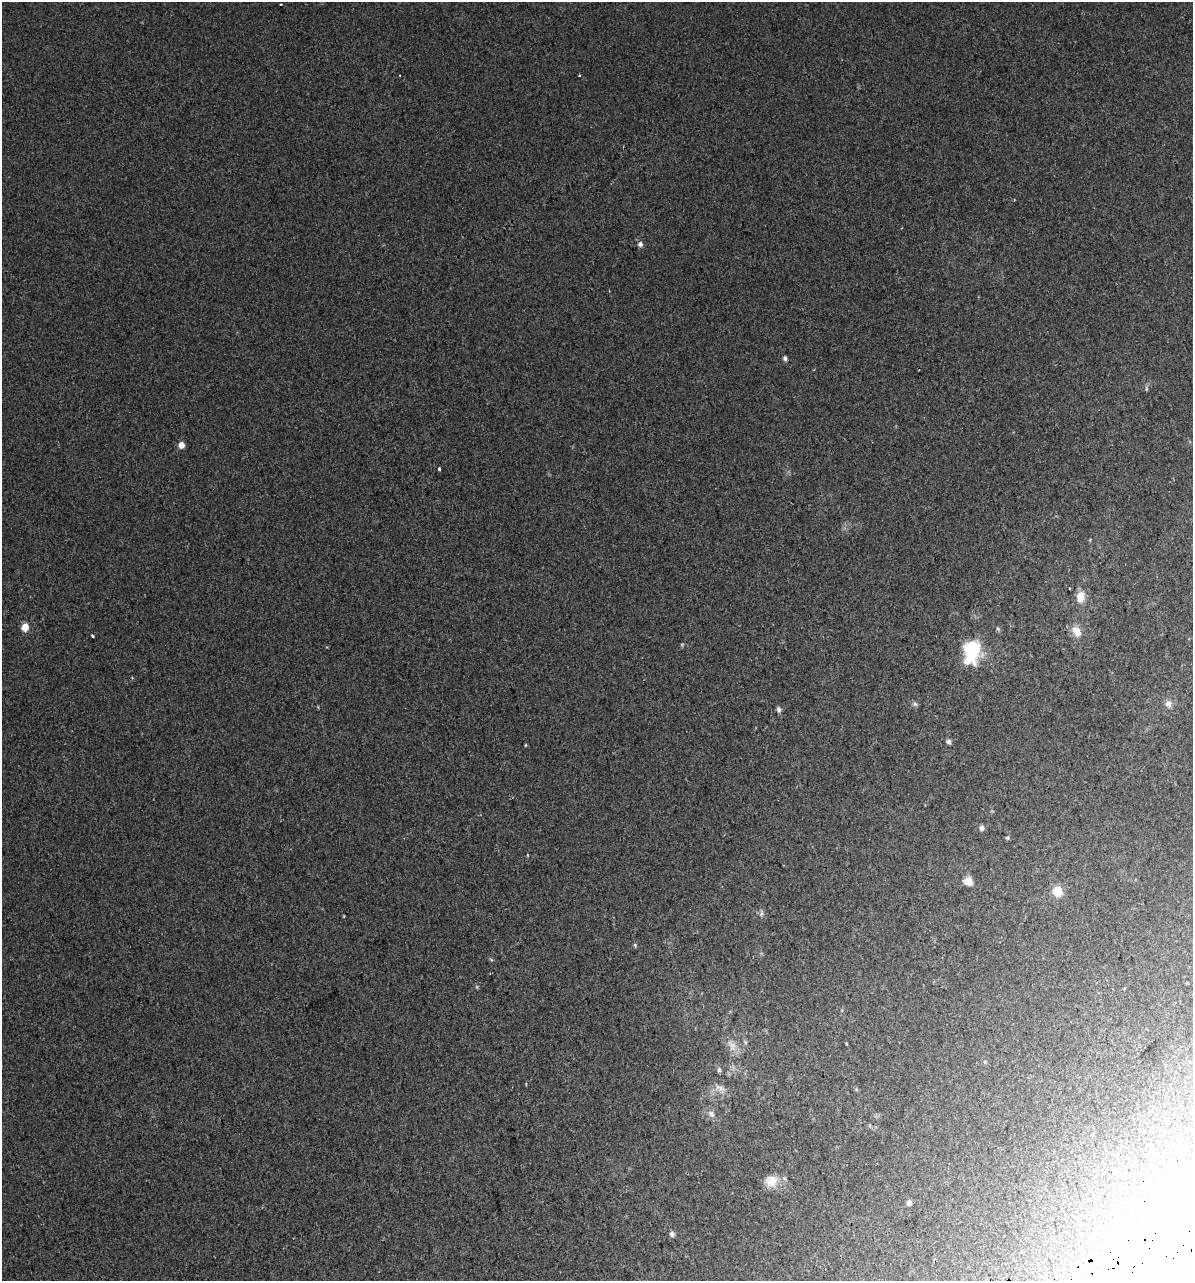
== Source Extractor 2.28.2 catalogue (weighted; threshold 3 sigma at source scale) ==
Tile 6 of 4 x 4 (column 2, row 2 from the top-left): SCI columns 1248-2438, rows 2599-3877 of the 4925 x 5196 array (HDU 1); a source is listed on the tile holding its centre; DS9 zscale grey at full resolution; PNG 1195 x 1283 px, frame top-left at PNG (2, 2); no overlay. Shown black and unused: <1% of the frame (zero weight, under 2 of 3 exposures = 2% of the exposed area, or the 3 px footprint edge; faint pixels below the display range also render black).
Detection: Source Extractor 2.28.2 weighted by HDU 2 'WHT'; one run over the whole footprint, this tile lists its part. Background 0.00299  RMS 0.0037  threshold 0.0168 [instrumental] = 3 sigma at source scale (4.5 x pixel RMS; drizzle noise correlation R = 1.50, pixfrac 1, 0.0396/0.0396 arcsec/px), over >= 5 px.
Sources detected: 36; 1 inside a brighter object's white glare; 2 cosmic-ray / hot-pixel residue — not listed; the other 33 listed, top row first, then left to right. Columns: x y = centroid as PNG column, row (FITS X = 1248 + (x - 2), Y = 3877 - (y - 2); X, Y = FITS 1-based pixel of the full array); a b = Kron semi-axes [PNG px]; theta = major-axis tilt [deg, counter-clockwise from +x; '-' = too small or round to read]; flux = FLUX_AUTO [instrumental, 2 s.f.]
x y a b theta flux
281 4 3 2 - 0.68
640 244 7 7 - 1.2
785 358 5 5 - 1
1146 389 8 4 -82 0.56
181 445 5 5 - 3.9
439 469 4 3 - 0.94
1080 597 16 11 77 4
25 627 5 5 - 8.4
1077 631 16 10 -60 4.1
92 636 3 3 - 0.66
972 651 24 16 76 21
915 704 7 5 -44 0.78
1168 704 9 8 - 1.8
779 709 7 5 -82 1.1
948 742 6 5 - 1
525 745 3 3 - 0.78
982 828 6 5 - 1.3
1007 838 5 5 - 0.58
968 881 9 9 - 3.4
1057 891 10 9 - 6.1
761 913 9 5 82 0.88
635 945 6 4 -88 0.54
745 1042 7 4 -47 0.54
846 1043 3 3 - 0.9
732 1046 19 9 -59 3.4
985 1062 5 3 - 0.39
719 1070 6 5 - 0.78
720 1088 16 6 -21 2.1
711 1114 10 7 -51 1.7
1171 1146 6 6 - 1.4
771 1181 17 16 - 4.8
909 1203 6 5 - 1.2
672 1234 7 6 - 1.1